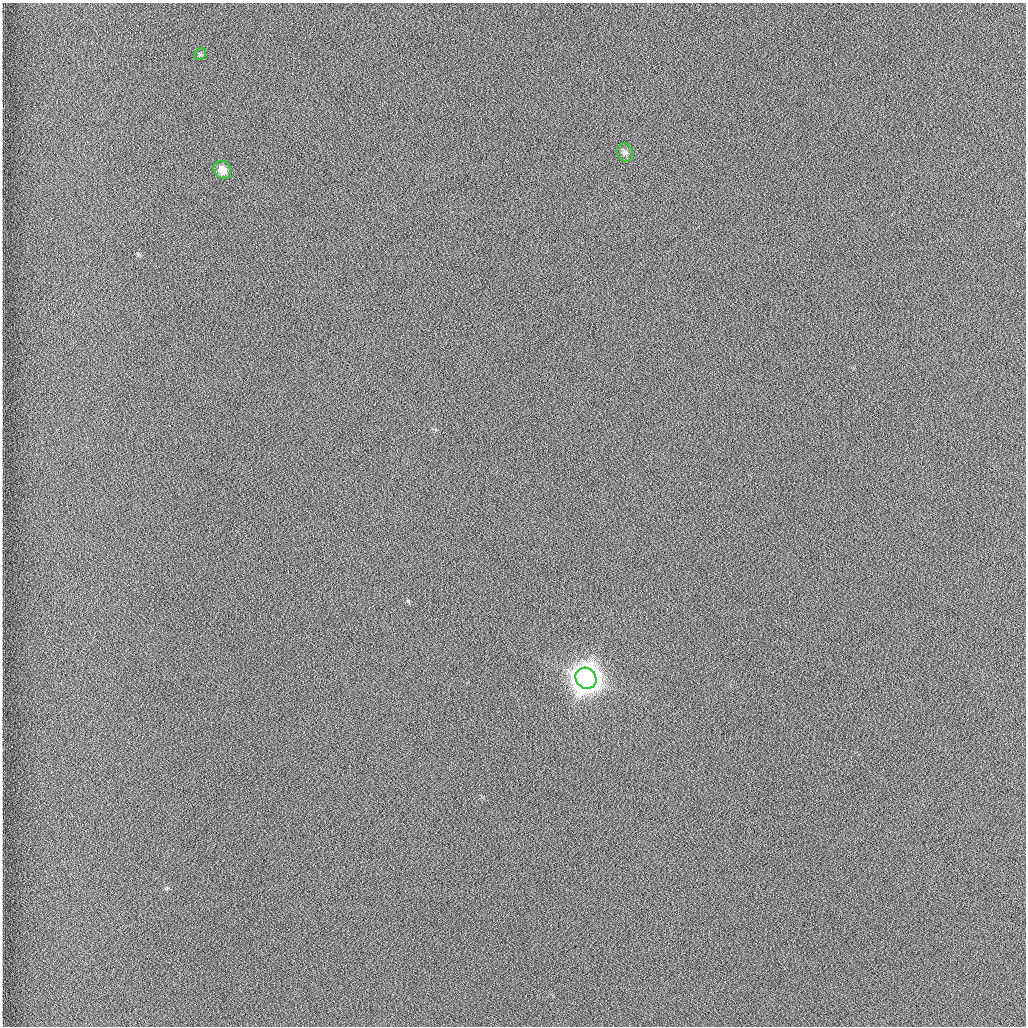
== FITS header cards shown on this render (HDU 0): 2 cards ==
NAXIS1  =                 1024 /fastest changing axis
NAXIS2  =                 1024 /next to fastest changing axis

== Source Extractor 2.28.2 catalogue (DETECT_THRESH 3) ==
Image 1024 x 1024 px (HDU 0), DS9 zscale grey, 1 PNG px = 1 image px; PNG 1028 x 1028 px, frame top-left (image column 1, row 1024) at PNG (2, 3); each listed source drawn as its Kron ellipse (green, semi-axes under 4 px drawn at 4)
Background 1260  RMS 5.9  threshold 17.7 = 3 sigma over >= 5 px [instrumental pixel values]
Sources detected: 4; all 4 listed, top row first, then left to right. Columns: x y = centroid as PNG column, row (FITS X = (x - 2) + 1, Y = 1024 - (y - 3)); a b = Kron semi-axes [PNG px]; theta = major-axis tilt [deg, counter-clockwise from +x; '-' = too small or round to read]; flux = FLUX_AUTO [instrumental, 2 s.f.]
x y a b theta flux
200 54 6 5 - 690
625 153 9 8 - 1400
222 170 10 8 -49 4100
586 678 11 10 - 990000